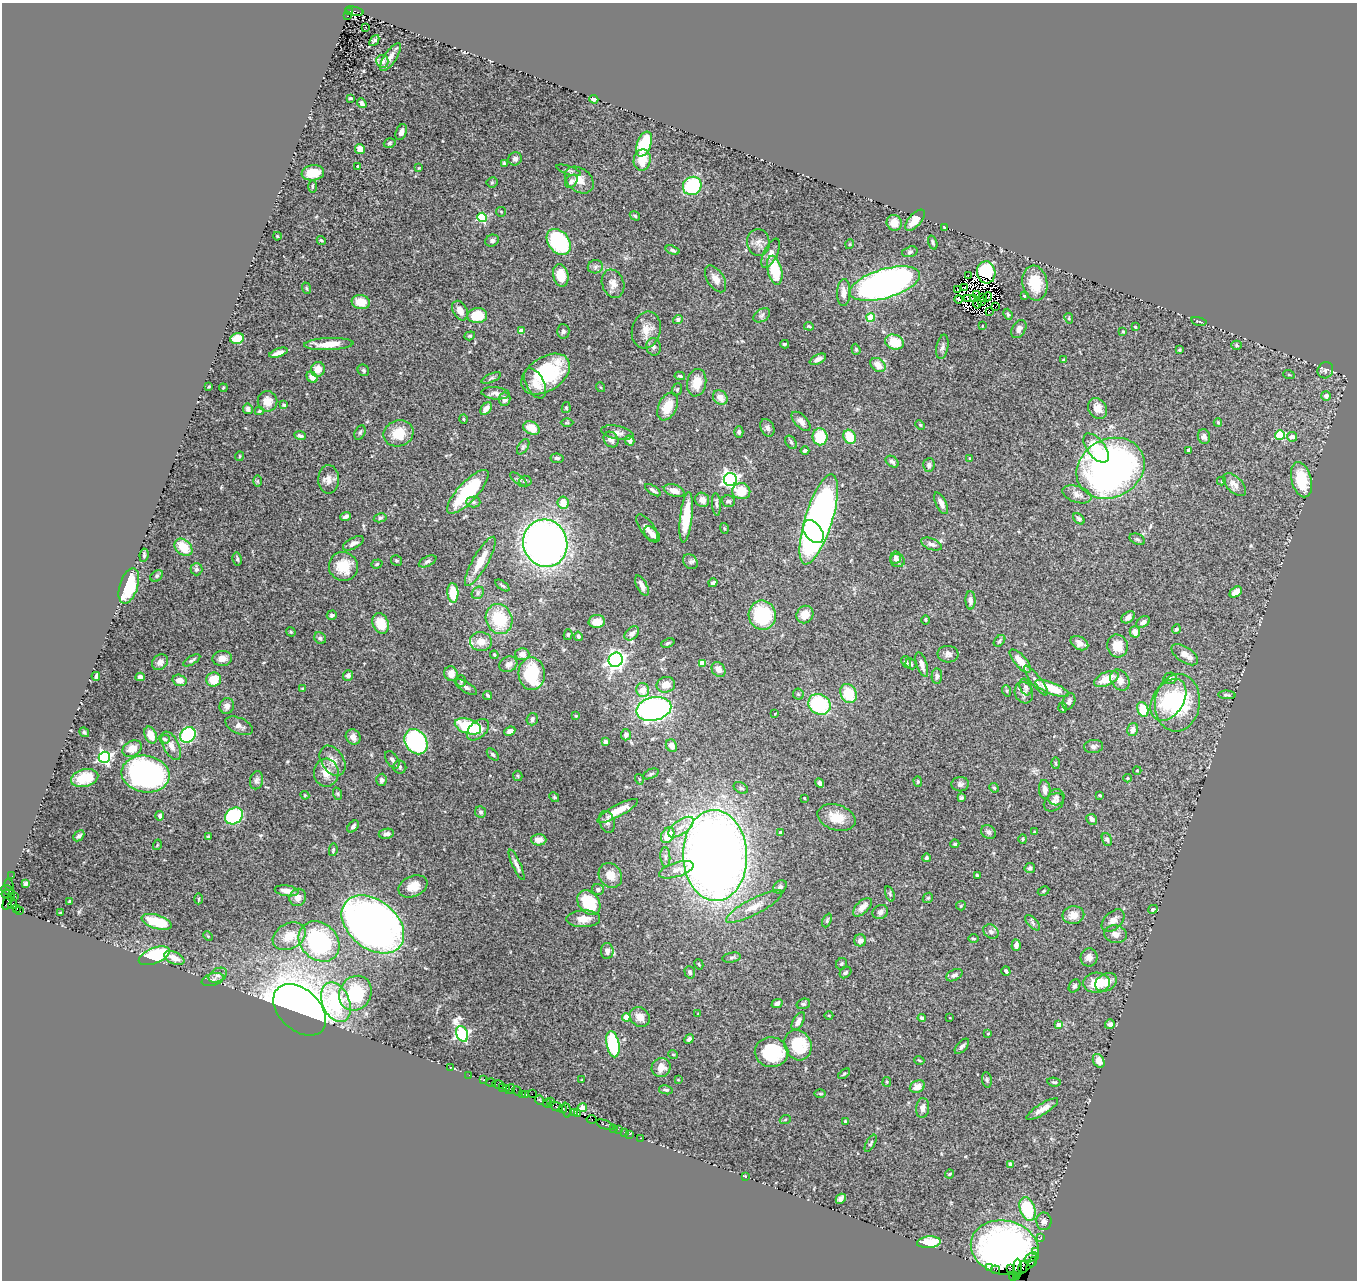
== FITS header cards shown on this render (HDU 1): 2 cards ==
NAXIS1  =                 1355
NAXIS2  =                 1278

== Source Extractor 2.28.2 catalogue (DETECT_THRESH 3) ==
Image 1355 x 1278 px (HDU 1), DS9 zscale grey, 1 PNG px = 1 image px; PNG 1359 x 1282 px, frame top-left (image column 1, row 1278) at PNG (2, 3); each listed source drawn as its Kron ellipse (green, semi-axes under 4 px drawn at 4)
Background 1.23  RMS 0.035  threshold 0.106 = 3 sigma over >= 5 px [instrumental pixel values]
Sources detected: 508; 7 with non-positive FLUX_AUTO (blend fragments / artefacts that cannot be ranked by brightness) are neither listed nor drawn; of the other 501, the 500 brightest by FLUX_AUTO listed and drawn (1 fainter detections omitted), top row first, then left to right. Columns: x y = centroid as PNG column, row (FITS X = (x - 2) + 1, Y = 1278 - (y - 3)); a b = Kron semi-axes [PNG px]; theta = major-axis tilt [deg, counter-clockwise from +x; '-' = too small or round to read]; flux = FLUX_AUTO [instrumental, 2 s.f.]
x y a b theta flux
349 11 4 3 - 450
354 11 9 4 -13 1200
347 16 3 3 - 120
366 27 2 2 - 1.2
374 41 6 2 49 4.2
390 57 16 6 57 14
382 61 6 6 - 14
350 98 3 3 - 2.9
594 99 4 3 - 6.8
362 103 5 4 - 7.3
401 132 8 5 68 12
390 143 6 4 18 4.1
644 144 13 7 68 110
360 149 5 5 - 20
515 159 7 6 - 7.7
642 160 11 8 82 44
504 163 3 3 - 2.7
358 166 3 3 - 6.4
419 168 4 4 - 1.8
569 170 13 4 -18 6.1
313 173 11 7 7 37
579 180 16 11 -38 29
571 181 7 5 47 7.6
492 182 5 5 - 3.2
312 186 6 3 90 2.9
692 186 9 9 - 160
501 212 5 4 - 2.8
635 216 5 3 - 3.5
482 217 5 4 - 170
915 220 13 6 48 34
894 223 8 7 - 28
944 227 3 2 - 2.2
277 236 4 2 - 1.5
321 240 4 3 - 3.5
492 241 7 5 25 5.7
559 242 14 10 -52 210
758 242 13 11 -84 16
933 242 7 4 -73 4
850 244 5 3 - 1.8
673 250 7 4 -19 5
910 252 8 5 17 5
771 253 16 6 64 13
595 267 7 6 - 7.9
775 270 15 7 -75 95
986 272 11 9 -79 130
561 275 11 7 -77 50
968 276 3 2 - 1.7
716 279 15 8 -58 20
1035 283 17 12 -81 77
613 284 14 11 -70 20
885 284 36 14 16 1100
306 288 6 3 -71 2.8
965 288 3 2 - 4.3
957 289 2 2 - 2.7
844 293 13 6 88 19
977 295 4 3 - 8.7
1024 296 3 3 - 3
982 297 2 2 - 2.3
988 297 4 2 - 1.1
967 298 3 2 - 1.6
958 299 4 3 - 1.4
973 299 2 2 - 1.1
981 301 3 2 - 2.1
361 302 9 7 -11 36
977 303 5 2 - 0.93
996 306 2 2 - 2
460 311 10 7 -61 19
989 311 3 2 - 0.99
1008 314 6 4 -67 3.6
762 315 9 6 32 6
477 316 10 7 5 59
871 317 4 4 - 79
1069 318 5 4 - 2.8
678 320 5 4 - 6.5
1199 321 7 2 -13 3.4
809 326 5 3 - 2.8
982 326 3 2 - 1.5
1135 327 3 3 - 3.5
1019 329 10 6 58 11
646 330 19 14 74 31
521 331 4 4 - 25
563 331 7 6 - 4.9
1123 332 3 3 - 3.4
470 336 5 4 - 2.9
237 338 7 5 17 34
894 342 9 7 -18 53
329 344 25 6 2 41
785 344 4 3 - 3.2
1236 345 5 4 - 3.3
653 347 9 7 -75 8.4
942 347 12 6 79 7.8
856 349 6 4 -71 2.9
1180 350 3 3 - 3
279 353 9 4 19 15
818 359 9 4 26 11
1063 360 4 3 - 2.3
878 365 8 6 -38 22
318 369 7 7 - 25
363 370 6 5 - 4
1325 370 8 7 - 7.1
546 374 27 17 33 160
1289 375 6 3 -19 2.5
680 376 5 3 - 4
312 377 6 5 - 17
491 378 10 4 24 4.9
535 383 16 9 -62 24
697 383 14 9 78 42
209 387 3 2 - 1.9
600 387 5 3 - 2
223 388 4 3 - 2.2
677 389 6 5 - 3.5
496 393 14 6 -5 11
1326 396 5 5 - 8
720 397 8 6 -39 19
505 399 6 5 - 12
268 401 10 10 - 25
284 405 4 3 - 4.9
668 406 15 9 66 46
566 408 5 4 - 3.5
1098 408 11 9 -57 21
248 409 5 5 - 7.6
486 409 7 4 52 16
259 411 4 3 - 3
463 419 4 3 - 2.2
801 421 12 6 -46 11
1218 422 4 4 - 3
567 423 6 4 0 2.9
920 425 5 4 - 2.6
532 428 9 6 -26 32
767 428 9 6 -66 8.3
360 432 7 5 63 4.3
739 432 5 4 - 5.9
398 433 15 13 19 53
617 433 16 6 -10 13
1280 435 5 4 - 120
300 436 6 4 -18 5.2
820 437 8 7 - 65
850 437 7 6 - 53
1204 437 7 6 - 7.9
1292 437 5 5 - 16
611 439 8 7 - 13
630 441 5 4 - 9.6
791 442 7 5 -54 4.7
523 447 8 5 57 5
1096 448 17 8 -52 74
1188 450 3 3 - 3.9
805 451 4 3 - 5.1
239 456 5 2 - 2.5
557 458 6 5 - 5.2
969 458 4 2 - 1.8
892 462 7 5 -37 6.8
929 465 7 5 85 7.3
1110 468 35 29 28 1000
329 479 14 10 89 17
730 479 6 6 - 740
519 480 10 4 -39 5.7
1301 480 18 10 -76 76
257 481 6 4 90 2.9
525 481 6 5 - 5.6
1222 481 4 4 - 2.9
1234 485 14 7 -45 19
653 490 9 4 -33 6.7
674 491 11 5 -19 17
741 491 9 8 - 41
468 492 28 10 47 160
1077 494 15 8 -18 16
702 500 7 7 - 18
728 501 6 5 - 6.2
473 502 7 5 -1 6.7
563 503 6 5 - 31
941 503 12 5 -63 12
716 504 11 4 -85 5.2
346 516 5 3 - 8.2
686 517 25 6 84 82
380 518 6 4 12 4.7
819 519 47 13 73 1500
1079 519 6 4 -44 5.1
647 528 15 7 -53 13
724 528 5 3 - 2.5
813 532 13 8 -53 280
652 534 9 6 -45 13
1137 539 8 5 -22 5
353 543 11 5 27 10
545 543 24 22 -71 1400
931 544 11 5 -20 8.7
183 547 10 7 -43 50
144 555 7 4 81 4.1
896 557 6 5 - 8
237 559 6 4 -77 4.2
396 560 5 5 - 3.3
898 560 7 6 - 9
428 561 9 5 27 6.8
480 561 28 7 61 45
690 562 8 6 -48 6.5
377 564 6 4 19 3.1
343 566 14 14 - 55
196 569 6 6 - 5.6
157 576 7 5 42 3.9
713 583 5 3 - 4.5
129 586 18 9 73 110
502 586 8 3 -35 3.8
642 586 11 5 -62 13
1236 592 7 4 36 20
453 593 9 5 -86 69
478 593 7 5 48 4.7
970 600 9 5 -89 8.6
805 614 9 8 - 30
332 615 5 4 - 6.4
762 615 14 13 - 160
1128 617 7 5 37 10
499 619 15 13 -69 100
926 620 5 3 - 2.2
597 622 8 6 3 28
1143 622 7 5 31 9.7
381 623 10 8 -68 51
1176 629 5 3 - 3.9
291 632 5 4 - 2.4
1135 632 6 5 - 18
632 633 8 5 43 11
568 635 5 4 - 3.8
578 636 5 4 - 5.7
320 638 6 5 - 5.9
999 641 6 4 44 4.5
481 642 11 9 -6 29
668 643 7 3 20 3.7
1079 643 9 6 -28 15
1117 646 11 10 - 41
522 654 7 6 - 13
948 654 10 8 -4 11
494 655 4 3 - 2.3
1185 655 15 7 -35 17
222 658 10 7 5 15
192 660 10 4 30 4.4
616 660 7 7 - 850
1020 661 14 6 -48 36
160 662 9 7 47 13
906 662 6 4 -60 6.6
702 663 4 4 - 46
508 664 9 7 27 14
911 664 6 5 - 3.8
922 665 13 5 -72 13
718 669 8 6 -53 17
451 674 7 6 - 24
532 674 16 13 -88 130
348 675 5 5 - 7.4
96 676 4 3 - 5.3
937 676 8 5 88 7
140 677 4 4 - 7
1170 678 7 5 11 6.3
1106 679 13 6 23 39
179 680 7 5 -16 19
214 680 7 7 - 45
1120 680 11 8 -54 17
461 681 6 5 - 3.7
1036 681 18 5 -53 12
666 685 9 7 13 24
466 687 13 5 -32 9.2
1025 687 8 5 -69 4.8
1052 688 18 5 -21 70
303 689 4 3 - 3.5
643 690 7 6 - 27
1007 691 6 3 -71 2.8
848 693 10 7 -63 79
1024 693 11 9 -71 12
798 694 5 5 - 3.5
487 695 5 4 - 3.6
1227 695 8 3 -3 4.1
1168 700 23 15 57 120
1069 701 8 6 67 7.7
1177 703 29 22 83 190
819 704 11 10 - 170
227 706 8 7 - 9.5
1063 708 5 3 - 3.5
654 709 18 11 13 690
1143 709 8 5 -69 49
775 713 4 2 - 1.5
576 716 3 3 - 2.8
532 719 6 5 - 6.9
239 726 14 8 -24 13
468 726 13 7 -19 120
478 730 13 8 43 26
1133 730 7 5 75 15
510 731 6 4 26 9.3
84 732 5 4 - 4.3
151 735 9 5 -66 34
188 735 8 7 - 240
626 735 6 5 - 6.8
353 737 8 7 - 15
164 739 6 4 -18 4.4
416 742 13 10 -55 270
606 742 4 3 - 6.8
171 746 15 7 -63 18
671 746 6 5 - 15
1094 747 9 6 8 7.7
132 749 10 7 30 26
493 754 7 4 -46 4.7
104 757 6 5 - 520
392 760 10 5 -58 8.3
333 761 16 11 -56 24
1056 763 6 4 -88 2.6
400 767 6 6 - 4.8
1137 771 4 3 - 2.6
326 773 14 12 -89 32
146 774 24 18 -9 630
651 774 8 4 24 4.3
518 776 5 4 - 3.1
85 778 14 8 15 42
1128 778 4 3 - 1.9
639 779 5 3 - 1.8
257 780 9 6 77 7.2
381 780 6 5 - 7.2
918 781 5 4 - 3.2
819 783 5 4 - 6.5
960 784 9 7 2 7.8
741 788 7 5 -30 4.8
994 788 5 4 - 3
1045 789 9 6 -83 15
338 794 6 4 -72 3.3
305 795 4 4 - 2.5
1099 795 4 3 - 2.2
554 797 5 4 - 2.8
1056 797 8 8 - 8.6
804 798 3 2 - 1.4
961 798 4 3 - 4.2
1054 802 11 8 35 11
618 811 23 6 28 37
481 812 6 5 - 5.2
160 816 5 4 - 4.5
234 816 9 7 36 240
836 818 19 12 -17 43
1092 819 6 5 - 8.2
607 822 11 7 -71 9.1
353 826 7 4 47 5.7
681 827 15 7 35 18
988 832 8 6 -36 8.3
1034 832 3 3 - 2.8
780 833 4 3 - 8.8
386 834 8 5 8 8.9
668 835 8 6 60 42
79 836 6 4 44 6.1
208 837 4 3 - 8.7
1023 839 5 4 - 2.6
1107 839 7 5 -70 6.6
539 840 7 6 - 19
955 844 4 4 - 3.8
157 845 5 3 - 1.8
333 850 6 4 80 3.5
715 856 45 32 -87 3000
665 857 10 5 -85 6.1
927 858 4 4 - 3.7
517 865 16 4 -65 11
1030 868 5 5 - 5.9
676 870 18 7 18 17
610 875 13 11 -54 29
977 875 3 3 - 2.4
12 876 2 2 - 16
26 883 4 4 - 4.6
9 885 6 3 -73 140
413 886 15 10 24 35
780 887 7 5 38 6.6
598 889 6 5 - 5.6
7 890 6 4 -22 91
287 891 12 5 -8 20
1043 891 6 4 28 3.7
6 894 4 3 - 110
890 894 8 4 -72 3.9
15 896 2 2 - 32
11 897 2 2 - 82
298 897 9 8 - 16
928 898 5 4 - 3.3
198 899 5 3 - 2.4
69 901 3 3 - 2.5
589 902 13 10 -51 96
7 903 7 4 67 390
13 904 5 3 - 370
961 906 5 4 - 2.4
754 907 31 8 28 31
862 907 12 6 45 19
17 909 3 3 - 56
1153 909 5 4 - 4.8
20 911 3 2 - 92
880 912 8 6 29 8.3
60 913 3 2 - 2
1073 915 11 9 10 25
583 919 17 8 1 25
827 920 7 4 66 3.5
1113 921 13 8 45 16
157 922 15 7 -18 95
1033 923 9 5 -47 5.5
373 924 35 24 -39 1600
991 932 8 6 -36 9.7
1115 934 11 8 -8 16
208 936 5 3 - 2.1
289 936 17 12 28 51
973 939 5 2 - 2.8
860 940 6 6 - 11
319 941 22 18 -42 320
1016 945 6 4 87 15
607 951 8 6 -90 11
154 956 16 7 21 210
1089 957 9 8 - 13
174 958 11 6 -25 24
732 958 9 5 10 5.2
699 964 5 4 - 2.6
841 964 6 5 - 4.4
1006 971 5 3 - 4.4
690 972 6 5 - 6.3
845 972 6 5 - 4.3
218 975 10 6 29 9.9
954 975 9 5 27 8.5
213 980 11 6 14 8.7
1106 982 11 8 30 22
1097 983 13 10 5 57
1074 986 7 5 58 5.1
355 993 18 15 60 150
336 1002 21 13 -67 210
777 1003 5 4 - 7.5
803 1004 7 5 18 4.3
300 1010 31 20 -43 2400
698 1014 3 3 - 1.6
829 1016 4 3 - 2
626 1017 4 4 - 39
640 1017 11 9 -41 21
922 1018 4 4 - 7.2
950 1018 2 2 - 1.5
798 1021 10 5 60 11
1110 1024 5 5 - 9.3
1058 1025 4 4 - 19
462 1034 8 5 -66 570
988 1034 3 2 - 1.7
689 1039 5 4 - 6.6
613 1044 13 6 -78 190
798 1045 16 13 -64 100
962 1046 9 5 48 6.6
772 1052 17 15 -7 140
673 1054 5 3 - 1.9
919 1060 5 3 - 2.2
1099 1061 7 5 -61 21
661 1067 10 9 - 20
450 1068 2 2 - 26
844 1074 7 3 38 2.9
469 1075 2 2 - 14
484 1080 3 3 - 120
582 1080 3 2 - 1.7
678 1080 4 3 - 2
987 1080 8 5 -81 3.8
887 1082 5 4 - 2.6
1054 1082 7 4 -9 3.7
491 1083 5 3 - 63
498 1085 6 2 -18 150
503 1087 3 3 - 140
917 1087 8 6 25 18
507 1088 3 2 - 120
510 1089 5 2 - 100
666 1090 7 4 -10 4.3
517 1091 5 3 - 150
522 1094 3 2 - 130
526 1094 3 3 - 70
532 1094 2 2 - 81
820 1094 6 4 -1 2.6
540 1100 5 3 - 190
550 1101 3 2 - 100
547 1103 4 3 - 120
556 1107 7 3 -24 320
582 1108 5 4 - 34
923 1108 10 6 82 12
563 1109 4 3 - 210
1042 1109 18 5 32 18
566 1110 7 2 -74 210
574 1112 3 2 - 110
578 1113 3 2 - 63
591 1119 5 3 - 91
785 1120 5 3 - 2.3
846 1122 4 3 - 3.6
605 1125 9 3 -20 240
614 1128 3 2 - 110
618 1129 2 2 - 71
624 1132 2 2 - 25
630 1134 3 2 - 120
641 1138 3 2 - 63
871 1143 9 4 60 3.8
1010 1164 4 4 - 9.3
949 1174 4 3 - 2.6
745 1176 3 2 - 1.7
841 1199 5 4 - 12
1027 1209 12 7 -71 120
1044 1221 9 7 -89 9.6
1041 1238 3 2 - 65
929 1242 12 6 5 59
1005 1248 34 27 -14 1000
1036 1252 3 2 - 32
1031 1257 7 2 33 210
1032 1262 4 2 - 120
1023 1267 7 3 76 160
989 1268 3 2 - 52
1011 1268 3 3 - 82
1018 1269 10 4 90 820
995 1270 4 2 - 100
1013 1276 4 2 - 45
1017 1276 3 2 - 74
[1 fainter detection neither listed nor drawn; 7 non-positive-flux detections neither listed nor drawn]